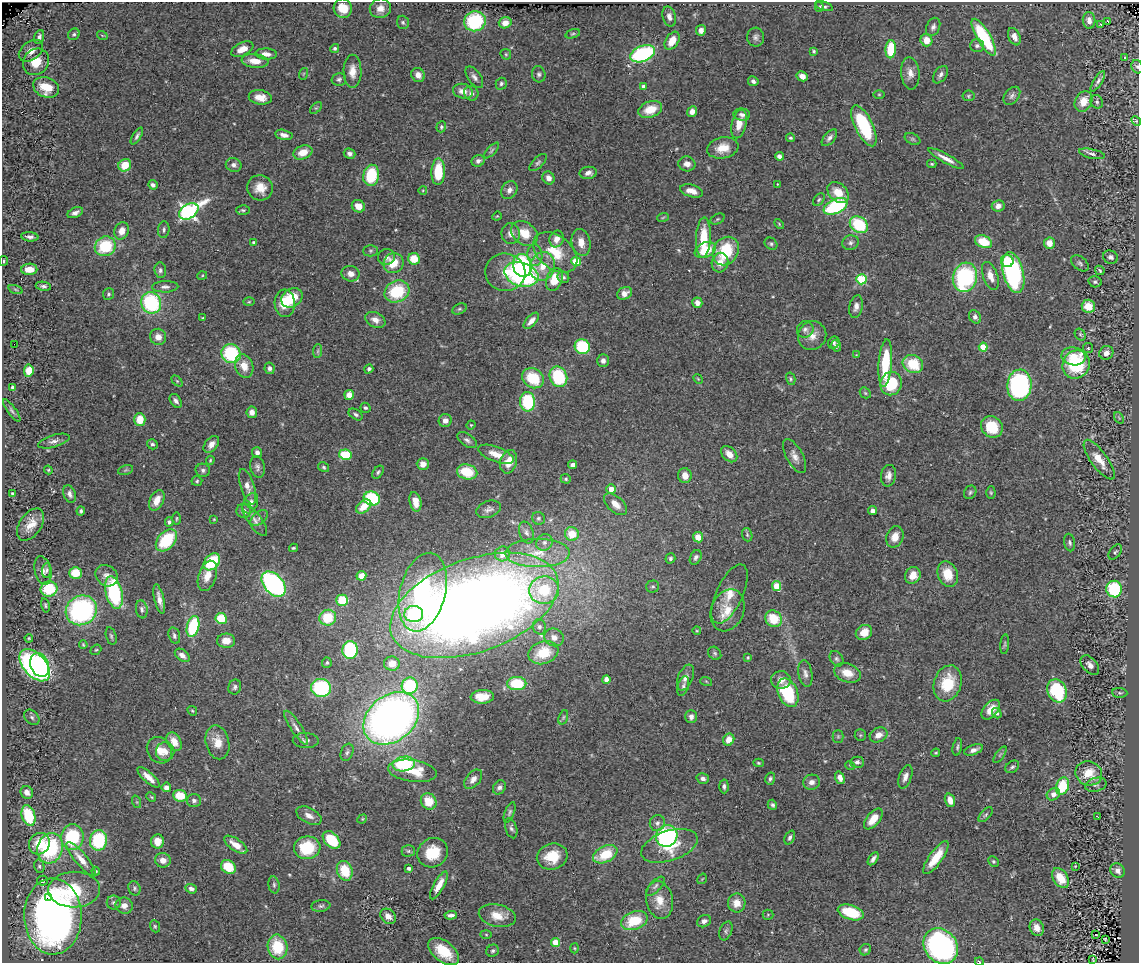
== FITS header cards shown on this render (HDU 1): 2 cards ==
NAXIS1  =                 1137
NAXIS2  =                  961

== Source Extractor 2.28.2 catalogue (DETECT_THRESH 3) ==
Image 1137 x 961 px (HDU 1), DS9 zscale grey, 1 PNG px = 1 image px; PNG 1141 x 965 px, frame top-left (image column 1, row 961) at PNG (2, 2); each listed source drawn as its Kron ellipse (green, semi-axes under 4 px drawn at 4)
Background 0.713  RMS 0.055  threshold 0.166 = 3 sigma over >= 5 px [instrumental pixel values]
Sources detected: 466; all 466 listed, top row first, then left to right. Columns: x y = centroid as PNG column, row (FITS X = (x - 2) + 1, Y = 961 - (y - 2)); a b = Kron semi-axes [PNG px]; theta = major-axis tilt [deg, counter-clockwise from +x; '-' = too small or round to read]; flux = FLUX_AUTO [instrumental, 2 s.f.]
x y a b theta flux
824 6 9 4 -20 9
819 7 5 4 - 5.1
343 8 9 9 - 59
380 8 11 9 19 31
669 16 10 6 -75 19
1089 20 8 6 -82 23
475 21 11 10 - 240
1108 21 3 2 - 2.7
403 22 7 6 - 7.7
505 23 6 5 - 33
1101 24 3 3 - 17
933 27 9 6 66 13
701 30 5 5 - 25
74 34 6 5 - 7
573 34 7 4 19 5.7
102 35 5 3 - 3.6
39 37 7 4 71 11
756 37 9 8 - 14
984 37 21 6 -59 270
1014 37 9 6 -66 22
926 40 6 6 - 44
672 41 10 6 57 53
977 46 7 6 - 10
335 48 4 4 - 7
242 49 12 6 25 33
891 49 9 5 86 140
31 51 13 9 38 45
814 51 3 3 - 5.7
266 54 11 5 -3 26
506 54 6 4 -45 5.2
643 54 13 8 22 480
1125 57 2 2 - 3.6
255 61 13 7 -6 48
36 62 14 12 49 100
1137 67 7 5 -66 7.1
352 71 16 9 -89 42
910 73 16 9 -85 31
303 74 6 3 71 3.6
539 74 8 6 -74 11
418 75 7 6 - 25
941 75 10 6 54 14
802 76 6 4 -29 25
474 77 12 6 -55 16
339 79 7 6 - 9.4
753 81 5 4 - 9.5
1098 81 12 4 58 11
501 84 6 5 - 8.7
643 86 3 3 - 11
46 87 13 10 -23 100
463 91 10 7 -14 29
471 93 7 7 - 15
879 94 6 4 0 5
968 96 6 5 - 5.8
1012 96 10 7 51 13
260 97 11 7 -9 41
1084 101 11 8 62 49
1097 102 7 6 - 8.1
316 108 7 4 43 5.5
650 109 12 8 20 65
692 112 5 4 - 24
742 115 8 6 -7 13
1136 121 5 4 - 4.3
739 124 14 7 77 43
864 126 22 9 -64 250
441 127 6 5 - 6.5
284 135 9 5 -13 21
137 136 9 4 57 10
790 138 4 4 - 5.6
829 138 10 5 49 13
913 139 8 5 -26 7.8
723 148 16 10 10 56
491 151 10 4 46 7.6
303 152 10 6 21 55
349 154 6 5 - 12
1092 154 13 4 -12 13
779 156 4 4 - 18
946 158 20 4 -28 30
478 161 7 5 22 14
538 163 11 5 45 9.3
687 164 8 7 - 22
932 164 4 3 - 4.8
125 165 7 6 - 72
234 165 8 7 - 15
438 172 13 7 87 130
588 173 8 6 8 17
371 175 11 8 80 160
548 178 7 5 -57 23
777 184 3 2 - 2.1
153 185 5 4 - 12
260 188 13 12 - 55
423 190 4 3 - 2.8
509 190 9 7 61 18
691 191 12 6 -15 31
838 192 12 8 -43 64
819 200 7 5 50 6.5
358 206 7 6 - 36
836 206 12 7 25 340
998 206 6 5 - 24
243 210 7 4 -2 6.3
189 211 11 7 32 1200
75 213 8 5 24 15
497 216 5 3 - 3.6
663 217 6 3 20 4.1
717 219 7 5 27 5.9
779 224 5 3 - 3.8
859 225 10 7 -35 210
164 230 8 5 85 9.8
122 231 9 7 68 32
511 234 10 9 - 24
525 234 15 11 -37 68
30 237 8 4 -6 14
703 237 20 7 87 110
557 239 8 7 - 29
581 242 13 9 -77 37
983 242 9 6 -22 95
254 243 4 4 - 14
850 243 8 7 - 12
1049 243 5 5 - 44
771 244 7 5 -40 8
105 246 10 9 - 180
705 250 11 7 23 100
370 251 7 5 1 7
726 251 15 12 58 180
555 252 25 16 -38 120
535 255 11 7 -81 20
386 257 8 8 - 13
1110 257 7 6 - 12
414 259 6 5 - 73
4 261 5 3 - 4.4
1007 261 6 6 - 63
576 262 5 4 - 150
393 263 10 9 - 69
720 263 10 8 76 37
1080 263 10 6 -41 10
522 265 11 9 -76 310
542 266 14 12 71 59
29 269 8 5 2 55
160 270 7 6 - 11
1100 270 5 3 - 6
505 272 20 18 -9 89
1013 273 21 10 -76 640
351 274 9 7 -14 24
521 274 17 11 -17 650
202 276 5 3 - 3.4
990 276 14 7 -70 35
563 277 6 5 - 7.7
965 277 15 12 75 420
861 279 5 5 - 280
554 280 12 8 70 89
1095 282 6 5 - 6.8
43 286 8 4 -8 11
165 287 13 5 1 15
15 289 7 3 -19 6.1
397 291 13 10 27 190
624 293 8 6 26 25
108 294 6 5 - 7
292 298 11 9 35 110
249 302 6 4 1 4.8
151 303 11 9 -62 350
285 303 14 10 -86 75
697 303 5 5 - 23
1088 306 6 6 - 56
856 307 11 6 78 20
459 309 7 5 26 7
975 317 7 5 -52 14
203 318 4 3 - 4
375 320 10 7 -25 27
531 321 10 5 47 24
805 329 8 8 - 15
1080 334 6 5 - 6.3
812 336 14 14 - 41
158 337 8 8 - 29
834 343 6 5 - 8
14 344 2 2 - 50
836 346 6 4 -64 9.6
582 347 8 7 - 210
983 347 4 4 - 110
1088 348 5 5 - 5.5
318 351 7 4 88 7.5
1106 353 7 6 - 24
231 354 10 9 - 280
856 355 3 3 - 2.5
1073 356 12 9 -10 54
603 361 6 5 - 15
885 363 24 6 85 190
913 364 10 8 -27 130
1076 364 14 13 - 260
244 366 12 9 -71 50
269 368 6 5 - 11
369 369 5 4 - 8.4
29 371 6 5 - 56
558 377 11 8 -67 220
533 378 11 9 -34 140
698 379 5 4 - 4.1
791 379 6 4 -76 5.7
177 381 6 4 -45 4.8
891 384 12 11 - 160
1019 385 16 12 84 690
13 388 4 4 - 11
865 393 6 4 -46 5.5
349 395 5 4 - 36
176 401 7 5 -55 14
528 402 9 7 -87 230
365 408 5 4 - 6.9
12 411 13 4 -54 10
252 412 6 5 - 20
356 414 8 5 -32 8.9
1119 418 6 4 -56 5.4
140 419 6 5 - 71
445 421 6 6 - 18
471 425 5 4 - 3.9
992 427 11 10 - 130
467 440 11 6 -35 13
54 441 16 6 16 19
152 444 5 5 - 8.1
211 444 10 6 50 22
257 452 5 5 - 15
496 454 19 7 -20 44
729 454 9 6 -45 40
345 455 6 5 - 150
795 456 19 8 -61 28
210 460 5 3 - 4.1
1099 460 24 8 -54 59
509 462 12 8 74 50
423 464 6 6 - 28
573 465 4 4 - 18
257 467 11 7 -78 14
323 467 6 4 -31 5.3
48 470 4 4 - 4.1
126 470 8 4 16 6.9
203 470 7 6 - 11
378 472 7 4 54 7.3
467 472 10 7 -13 110
685 476 7 6 - 38
889 476 11 7 82 20
566 479 5 4 - 6.3
197 481 5 4 - 5.6
247 487 18 7 -72 31
611 489 5 4 - 34
970 492 7 5 57 7.5
13 493 4 3 - 6.1
991 493 6 4 -88 5.2
70 494 9 6 -70 15
372 499 8 7 - 290
157 500 11 7 63 47
415 502 10 5 -78 48
250 503 11 7 66 26
616 504 14 7 -42 36
364 507 8 6 39 55
489 509 12 8 20 17
81 511 4 3 - 6.6
244 511 7 7 - 19
873 511 4 4 - 18
176 518 6 3 89 4.1
259 518 10 6 39 13
538 518 7 6 - 6.7
214 519 3 3 - 3.1
254 520 19 6 -54 22
169 522 4 4 - 9.2
31 524 18 11 56 54
526 533 11 7 -70 16
572 534 7 7 - 78
747 535 7 5 -72 6.4
698 537 5 5 - 39
895 537 11 8 68 38
166 540 13 8 48 190
544 542 8 7 - 17
1070 543 9 5 -79 9.3
293 548 4 3 - 5.2
1115 552 9 5 53 8.1
538 553 32 14 0 130
502 554 7 7 - 47
696 557 8 5 63 10
670 558 5 4 - 7.3
212 562 9 7 48 190
43 570 14 8 -77 22
47 570 7 5 83 7.8
76 573 6 6 - 91
948 574 13 10 -71 76
913 575 8 7 - 44
107 576 12 10 -37 25
207 576 16 8 72 49
361 576 5 4 - 55
274 584 14 9 -48 740
653 586 6 6 - 7.2
777 586 5 4 - 120
49 589 8 7 - 150
1114 589 8 8 - 260
544 590 15 13 5 210
114 592 16 8 -76 350
423 592 40 23 75 570
729 594 32 13 65 74
159 599 15 5 -77 26
342 600 6 5 - 120
45 605 7 4 -77 5.8
474 605 88 46 20 6300
142 609 9 6 -81 11
81 610 16 14 32 610
727 610 22 16 69 79
414 614 9 8 - 220
221 618 5 5 - 110
328 618 8 8 - 130
773 619 9 8 - 110
193 626 10 6 76 230
539 627 7 6 - 14
697 631 4 3 - 3
864 632 8 7 - 46
111 636 9 5 -74 7.8
174 636 8 5 -75 9.4
554 637 10 8 -24 28
29 638 4 3 - 3.7
226 641 9 7 1 37
1005 644 10 4 85 5.6
83 645 4 3 - 4.5
96 650 6 4 40 4.9
350 650 9 7 87 290
543 653 15 11 20 110
715 653 7 6 - 7.9
182 655 8 5 -37 19
748 657 4 3 - 3.7
836 659 8 6 -56 9.5
327 663 5 5 - 5.9
392 664 8 7 - 45
35 665 19 11 -49 750
40 665 12 9 -68 630
1090 665 11 7 -48 22
847 673 14 9 -21 48
805 674 13 7 -80 18
685 678 13 7 67 21
606 679 4 4 - 28
781 680 10 9 - 31
706 681 6 3 -19 4.4
517 683 9 6 -1 150
948 683 18 13 72 140
410 686 8 8 - 260
683 686 10 5 73 11
235 687 7 6 - 11
321 688 10 9 - 320
1057 691 12 9 -65 270
788 693 15 9 -66 230
1120 693 8 5 -3 6.4
482 697 11 7 2 67
991 710 11 7 49 41
192 711 5 4 - 5
997 713 5 4 - 9.4
32 717 9 6 -46 11
563 717 7 4 70 6.1
691 717 6 6 - 14
391 718 31 23 39 2300
296 728 20 5 -57 24
860 735 6 5 - 5.8
879 735 9 7 26 31
838 736 6 5 - 6.6
729 740 6 5 - 44
306 741 13 7 -1 15
174 742 10 6 -60 46
217 742 17 11 -77 58
957 747 9 4 79 7.6
159 750 14 12 -50 46
974 750 10 5 20 20
165 751 9 9 - 26
347 752 9 6 69 11
936 753 4 3 - 4.3
1000 755 10 4 56 7.2
857 762 7 5 0 10
758 763 5 4 - 5.6
404 764 11 7 9 230
850 765 5 3 - 3.1
1012 767 7 5 34 8.2
412 771 24 11 -8 89
1089 773 13 12 - 83
148 777 14 5 -42 36
905 777 12 6 71 20
703 778 6 5 - 14
840 778 6 4 -69 26
473 779 11 7 49 24
770 779 6 5 - 8.3
812 782 8 7 - 21
1096 785 11 7 14 11
724 786 7 4 -87 10
1062 786 9 6 70 150
166 787 5 4 - 23
499 787 7 6 - 14
27 792 6 6 - 25
1053 794 7 5 36 25
180 796 7 5 -6 96
151 797 5 4 - 4.3
194 800 7 6 - 12
950 800 7 5 -71 34
429 801 8 7 - 79
137 802 6 4 -71 5
772 805 5 4 - 7.5
510 812 11 4 69 9.2
986 815 9 5 48 7.7
28 816 10 6 -75 180
309 816 14 7 -28 26
1097 816 3 2 - 2
362 819 5 4 - 3.8
873 819 12 6 50 58
657 823 8 7 - 16
511 828 10 5 -74 11
667 836 11 10 - 490
72 837 13 11 85 230
790 838 7 4 66 9.5
98 840 10 8 80 240
331 840 10 7 -45 130
157 841 7 6 - 44
39 844 11 10 - 87
236 845 13 6 -35 46
669 846 29 15 18 120
50 848 15 12 72 320
307 848 13 11 8 160
408 851 7 5 0 7.5
433 853 16 14 35 110
605 854 13 8 27 120
552 857 15 13 15 94
936 858 19 6 54 80
81 859 22 6 -50 46
873 859 7 3 56 13
163 860 8 7 - 30
993 861 5 5 - 6.1
39 866 7 5 -76 7.6
1075 866 3 3 - 3
228 867 8 6 -37 94
409 868 3 3 - 14
96 871 4 3 - 3.9
345 871 10 7 -70 100
1118 871 7 6 - 17
1061 878 11 7 -58 79
702 879 5 3 - 3.4
42 881 5 5 - 14
274 885 8 5 -81 8.8
439 885 15 5 61 40
655 886 12 5 45 12
134 888 7 6 - 8.8
191 889 6 4 -20 15
74 890 26 18 2 170
48 898 3 3 - 38
660 900 19 13 -78 63
114 903 7 7 - 11
737 903 9 9 - 38
124 906 9 8 - 28
321 906 9 5 7 9.8
851 912 13 7 -18 140
451 915 6 3 3 14
768 915 5 5 - 4.5
53 916 38 28 -89 2300
388 916 8 6 -42 28
497 916 19 11 -12 65
634 920 13 9 20 140
704 921 7 5 29 13
155 926 6 4 -69 6
1037 928 8 6 -66 29
726 931 10 6 69 9.2
486 934 5 3 - 4
1096 934 3 3 - 49
1105 939 4 2 - 3.8
556 943 4 4 - 130
941 946 19 16 -51 850
277 947 12 9 -78 150
574 948 5 3 - 3.7
865 950 6 5 - 6.6
444 951 18 10 -38 110
493 951 6 5 - 7.7
1093 960 3 2 - 3
979 961 4 3 - 2.9
At the frame edge (FLAGS 8, measured only in part): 2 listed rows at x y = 1137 67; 979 961